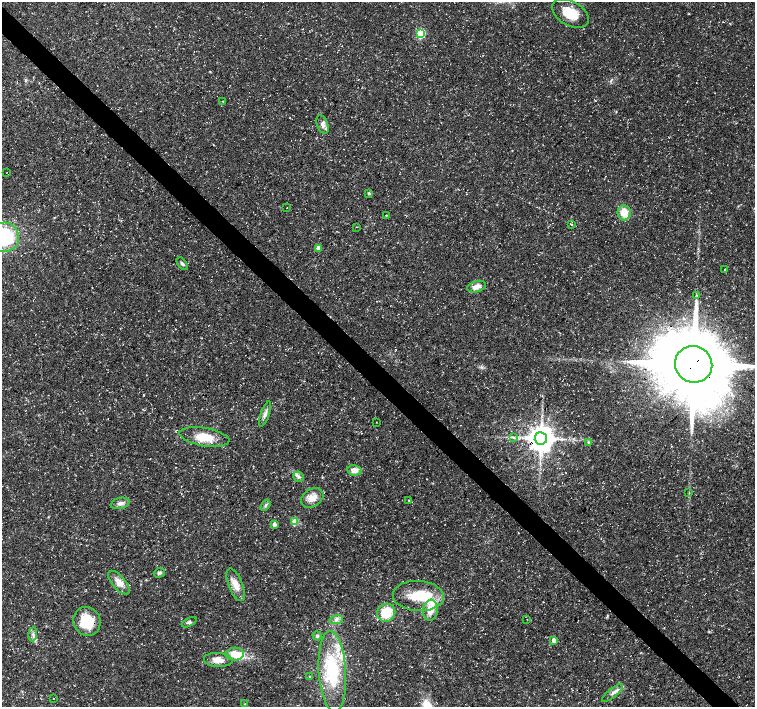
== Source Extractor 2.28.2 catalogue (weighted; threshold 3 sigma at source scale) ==
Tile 11 of 4 x 4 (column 3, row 3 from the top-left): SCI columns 3017-4522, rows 1632-3040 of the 6028 x 6015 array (HDU 1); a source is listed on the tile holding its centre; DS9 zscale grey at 2 x 2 block average (1 PNG px = mean of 2 x 2 image px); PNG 757 x 709 px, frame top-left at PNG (2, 2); each listed source drawn as its Kron ellipse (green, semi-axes under 4 px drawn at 4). Shown black and unused: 4% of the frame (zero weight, under 3 of 5 exposures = <1% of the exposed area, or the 3 px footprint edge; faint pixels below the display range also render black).
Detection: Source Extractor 2.28.2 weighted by HDU 2 'WHT'; one run over the whole footprint, this tile lists its part. Background 0.0414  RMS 0.0028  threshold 0.0125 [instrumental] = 3 sigma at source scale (4.5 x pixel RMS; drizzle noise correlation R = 1.50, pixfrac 1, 0.0396/0.0396 arcsec/px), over >= 5 px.
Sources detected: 61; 1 inside a brighter object's white glare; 3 cosmic-ray / hot-pixel residue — neither listed nor drawn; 4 inside a brighter listed object's ellipse — not listed separately; the other 53 listed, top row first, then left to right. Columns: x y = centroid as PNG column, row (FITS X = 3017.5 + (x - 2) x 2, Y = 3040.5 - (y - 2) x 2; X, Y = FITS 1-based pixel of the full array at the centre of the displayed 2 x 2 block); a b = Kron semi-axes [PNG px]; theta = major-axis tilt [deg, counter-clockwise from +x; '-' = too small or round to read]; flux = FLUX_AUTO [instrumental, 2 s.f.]
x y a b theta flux
570 13 20 12 -31 16
421 33 3 3 - 49
223 102 3 2 - 0.41
322 124 10 5 -69 3.2
7 172 2 2 - 0.18
369 193 4 3 - 0.9
287 207 2 2 - 0.24
624 213 7 6 - 8.9
386 215 2 2 - 0.47
572 225 2 2 - 0.37
356 227 2 2 - 0.29
4 237 15 15 - 47
319 248 3 3 - 5.3
182 264 7 4 -52 1.6
725 269 2 2 - 0.41
477 287 9 5 16 4.9
696 295 3 2 - 0.58
694 364 19 18 - 8000
265 414 13 4 71 2.9
376 422 2 2 - 0.25
204 437 25 9 -9 15
514 438 3 2 - 0.51
541 438 6 6 - 1000
588 442 4 3 - 0.68
354 470 7 5 -9 6.3
298 477 5 5 - 1.8
689 492 3 2 - 0.41
312 498 12 8 35 6.7
409 500 3 3 - 0.43
120 503 9 5 14 2.8
265 505 6 3 56 1.2
295 521 3 3 - 21
274 525 3 3 - 3.1
159 573 5 4 - 1.5
119 582 14 6 -50 6.1
236 585 17 7 -69 7.4
418 596 25 15 -3 22
430 610 10 7 84 7.8
386 613 9 8 - 17
527 619 2 2 - 0.34
336 620 7 4 8 2.1
87 621 14 13 - 19
189 622 8 4 26 1.4
33 634 7 3 85 1.8
317 636 5 4 - 1.1
554 640 3 3 - 9.3
235 654 9 6 3 9.6
218 660 14 7 -4 6.9
332 671 41 13 -86 48
309 677 3 2 - 0.5
612 693 13 3 39 2.9
53 699 2 2 - 0.27
245 704 3 2 - 0.45
Overlapping masked pixels (flux is a lower limit): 1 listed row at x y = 694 364
Isophote crosses this tile's border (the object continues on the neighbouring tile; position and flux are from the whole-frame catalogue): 2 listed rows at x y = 4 237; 694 364
Diffuse or blended objects may show on this block-average render without a row.